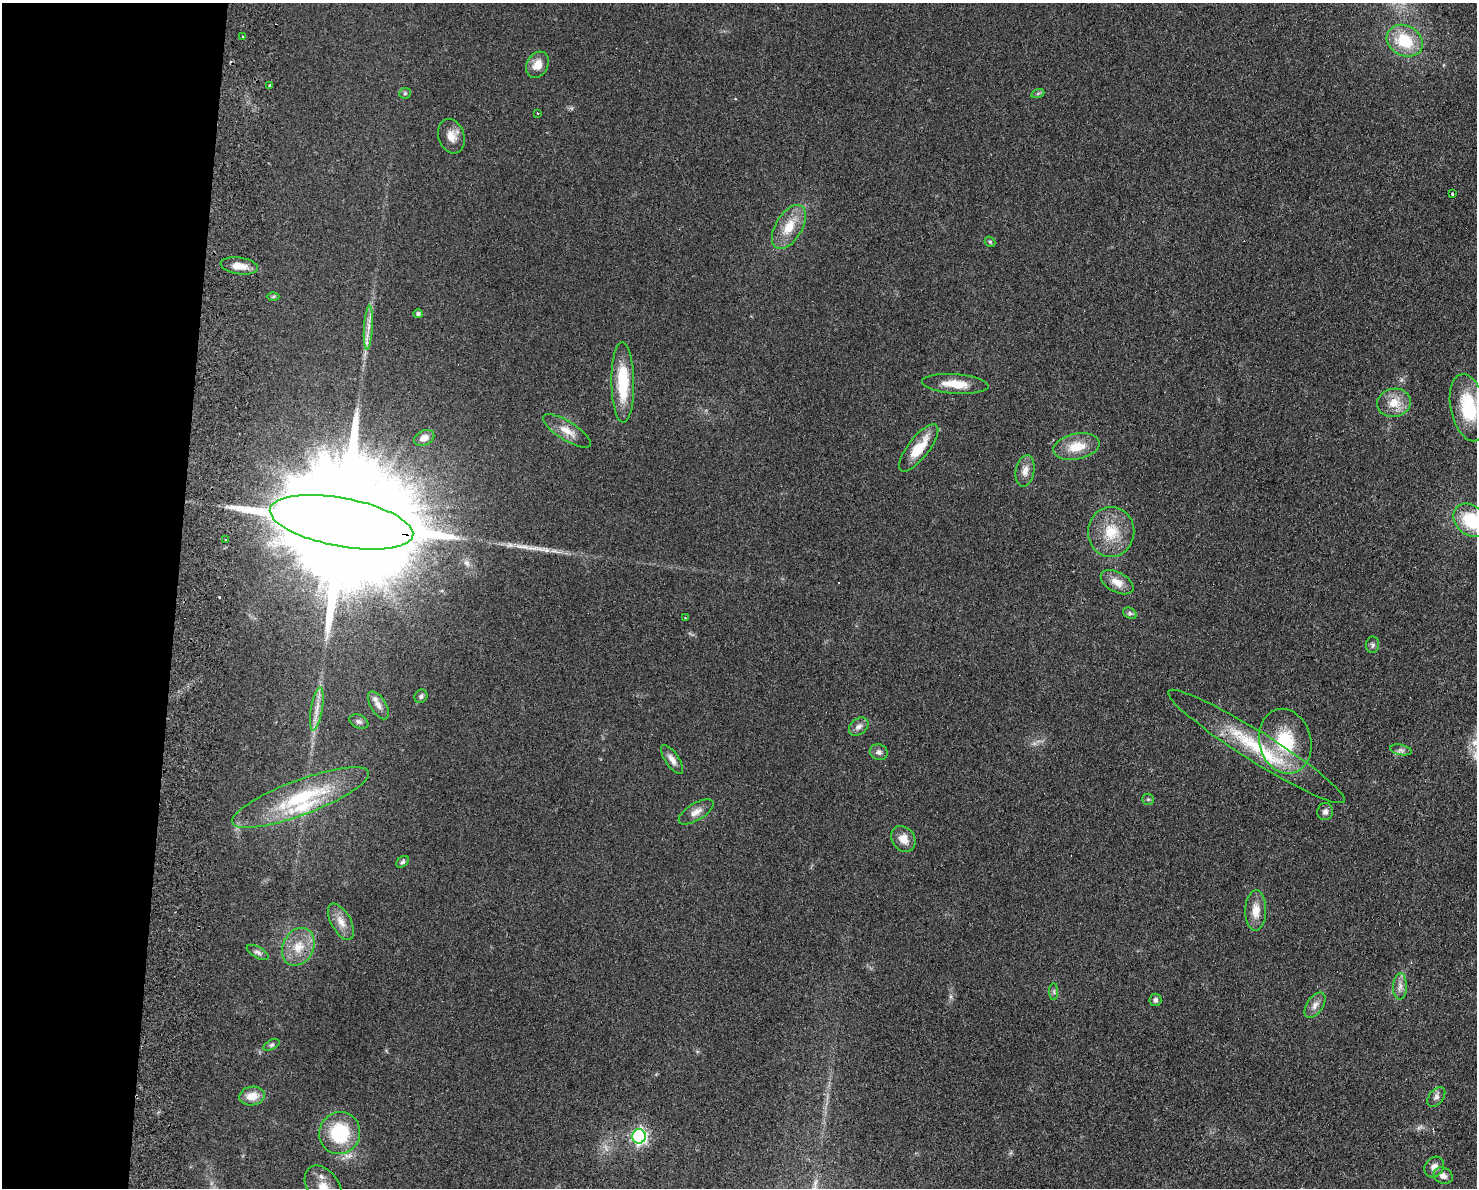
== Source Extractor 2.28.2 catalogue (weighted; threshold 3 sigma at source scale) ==
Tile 4 of 3 x 4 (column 1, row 2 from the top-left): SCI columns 284-1758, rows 2383-3568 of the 4877 x 4765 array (HDU 1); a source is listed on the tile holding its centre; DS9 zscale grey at full resolution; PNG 1479 x 1190 px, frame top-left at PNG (2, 3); each listed source drawn as its Kron ellipse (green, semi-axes under 4 px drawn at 4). Shown black and unused: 12% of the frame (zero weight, under 2 of 3 exposures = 3% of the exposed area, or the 3 px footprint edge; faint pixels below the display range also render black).
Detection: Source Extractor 2.28.2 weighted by HDU 2 'WHT'; one run over the whole footprint, this tile lists its part. Background 0.0934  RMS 0.0095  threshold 0.0426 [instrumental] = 3 sigma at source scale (4.5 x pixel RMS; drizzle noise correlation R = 1.50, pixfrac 1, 0.05/0.05 arcsec/px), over >= 5 px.
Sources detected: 70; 1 inside a brighter object's white glare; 2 cosmic-ray / hot-pixel residue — neither listed nor drawn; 3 inside a brighter listed object's ellipse — not listed separately; the other 64 listed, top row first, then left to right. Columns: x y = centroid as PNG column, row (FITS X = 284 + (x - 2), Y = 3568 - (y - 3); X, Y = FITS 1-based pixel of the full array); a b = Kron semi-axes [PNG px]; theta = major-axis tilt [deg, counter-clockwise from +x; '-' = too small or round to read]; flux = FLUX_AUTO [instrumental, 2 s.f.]
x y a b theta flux
242 37 3 2 - 0.84
1405 41 19 15 -29 35
537 65 14 10 61 10
270 86 3 3 - 5.8
405 93 5 5 - 1.4
1038 93 6 4 19 1.3
537 113 3 2 - 1.4
451 136 17 13 -72 10
1452 194 3 2 - 0.91
789 227 24 13 59 21
990 242 6 4 -41 1.5
239 266 19 8 -8 11
273 297 6 4 2 1.4
418 314 5 4 - 2.4
368 328 22 4 86 7.2
623 382 40 11 -89 42
955 384 33 10 -4 20
1394 403 17 14 11 15
1468 408 34 17 -78 50
567 431 28 9 -32 12
424 438 10 7 25 7.2
1076 447 23 13 12 20
919 448 29 10 52 25
1025 471 16 9 79 7.7
1471 520 19 14 -41 46
341 522 73 24 -11 77000
1111 532 25 23 84 29
225 540 3 2 - 1.5
1117 582 18 10 -28 11
1130 613 7 5 -31 2
685 618 3 2 - 0.75
1372 645 8 6 81 2.5
421 696 7 6 - 2.2
378 705 15 7 -59 5.8
317 709 22 6 80 8.5
359 722 10 6 -24 2.7
859 727 11 7 40 4.7
1285 741 33 26 -75 63
1256 746 104 15 -32 70
1401 750 11 5 -12 2.7
879 752 9 7 -24 3.3
672 759 17 7 -56 5.8
300 797 73 17 20 70
1148 799 6 5 - 1.6
696 812 20 8 31 7.3
1325 812 9 7 73 3.8
903 839 14 11 -55 9.6
403 862 7 5 40 1.9
1256 911 20 10 89 13
341 922 20 10 -61 10
298 947 20 15 63 19
258 952 12 5 -29 3.1
1400 986 13 7 89 5.2
1054 992 8 4 -89 2
1155 1000 6 6 - 2.9
1315 1005 14 8 55 5.9
271 1045 8 4 27 1.8
252 1096 13 9 9 12
1436 1097 11 7 51 3.7
340 1133 21 20 - 57
639 1136 7 6 - 230
1434 1167 11 9 53 6.9
1443 1176 10 8 -29 6
323 1187 24 16 -55 19
Overlapping masked pixels (flux is a lower limit): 1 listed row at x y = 341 522
Isophote crosses this tile's border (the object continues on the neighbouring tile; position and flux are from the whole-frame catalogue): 2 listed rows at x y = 1471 520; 323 1187